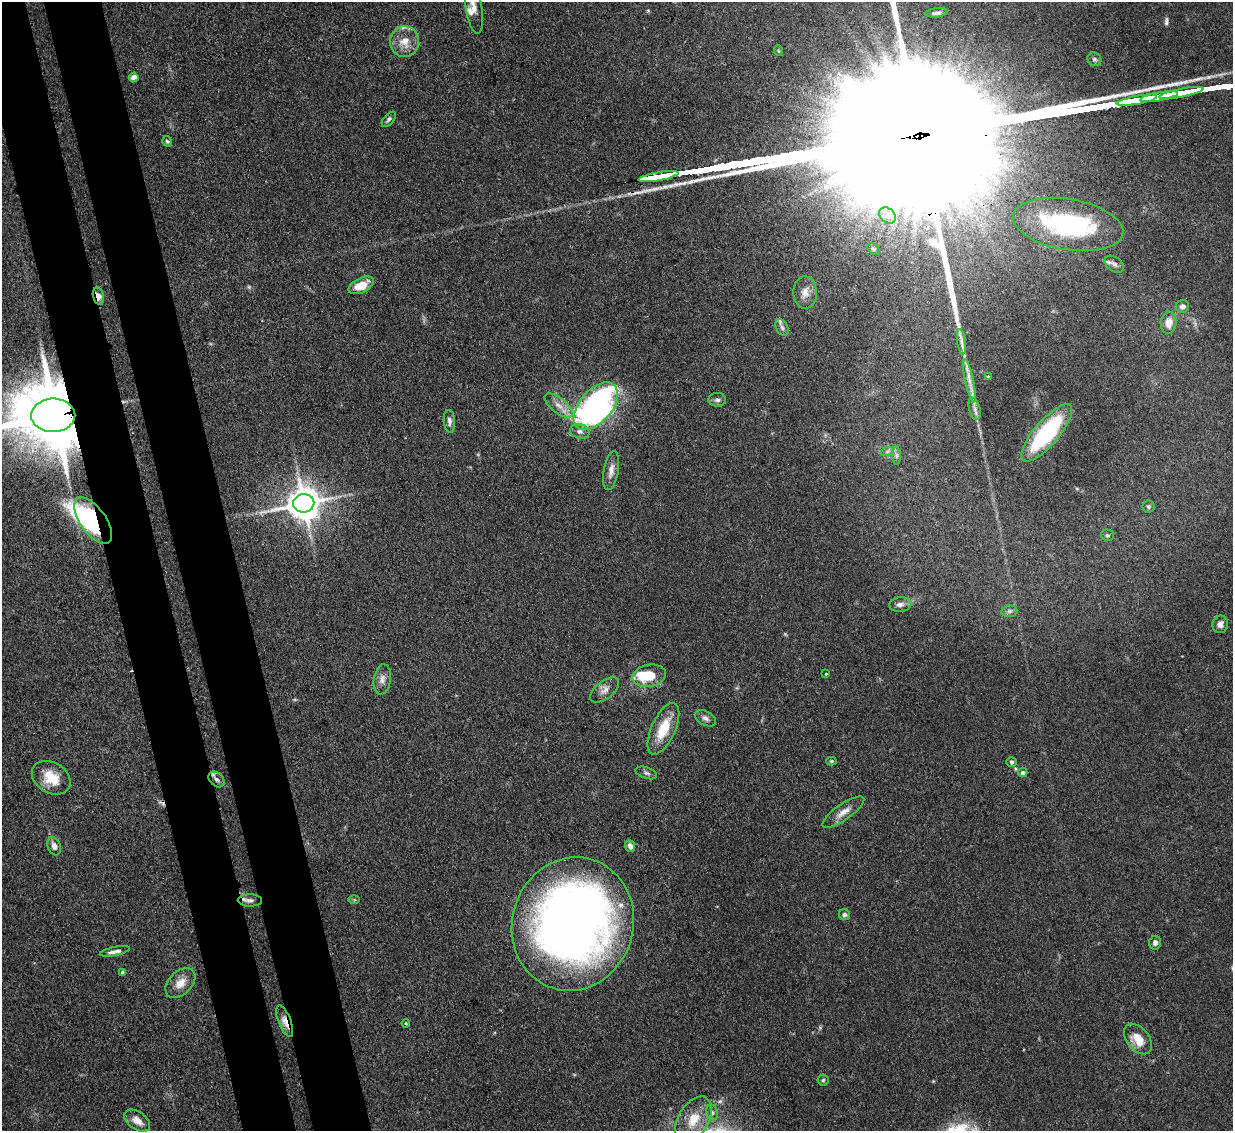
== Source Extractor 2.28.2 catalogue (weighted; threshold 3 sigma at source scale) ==
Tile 11 of 4 x 4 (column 3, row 3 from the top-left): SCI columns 2544-3774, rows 1341-2469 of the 5083 x 5061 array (HDU 1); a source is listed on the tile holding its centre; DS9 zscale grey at full resolution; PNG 1235 x 1133 px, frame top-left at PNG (2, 2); each listed source drawn as its Kron ellipse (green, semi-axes under 4 px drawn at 4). Shown black and unused: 9% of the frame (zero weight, under 3 of 4 exposures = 9% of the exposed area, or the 3 px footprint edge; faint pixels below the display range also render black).
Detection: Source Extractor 2.28.2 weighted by HDU 2 'WHT'; one run over the whole footprint, this tile lists its part. Background 0.124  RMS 0.0049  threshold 0.0222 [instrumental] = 3 sigma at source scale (4.5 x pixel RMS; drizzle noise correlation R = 1.50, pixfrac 1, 0.05/0.05 arcsec/px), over >= 5 px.
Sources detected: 83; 1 too faint to see at this stretch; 2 inside a brighter object's white glare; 2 cosmic-ray / hot-pixel residue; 2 long thin detections or spike segments (spike, bleed or trail) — neither listed nor drawn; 3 inside a brighter listed object's ellipse — not listed separately; the other 73 listed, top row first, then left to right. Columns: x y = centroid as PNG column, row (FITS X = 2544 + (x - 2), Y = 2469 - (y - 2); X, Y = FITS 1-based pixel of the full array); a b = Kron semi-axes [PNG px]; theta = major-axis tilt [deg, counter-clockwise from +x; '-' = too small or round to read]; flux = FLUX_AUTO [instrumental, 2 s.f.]
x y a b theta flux
474 8 26 8 -81 4.8
936 13 11 4 6 1.8
405 42 15 14 - 8.1
779 51 5 3 - 0.48
1094 59 7 6 - 1.3
134 77 4 4 - 5.2
1181 93 22 3 11 2000
1159 97 19 3 10 2000
1137 100 20 3 10 2100
389 119 9 5 49 1.3
167 141 5 4 - 0.82
658 176 20 3 10 1600
887 216 9 7 -47 2.6
1068 224 56 25 -10 71
873 249 7 5 -40 0.96
1114 264 11 7 -35 2.2
361 285 13 7 26 8.4
805 292 16 12 -89 4.5
98 296 9 5 -75 3.4
1182 306 7 6 - 2.5
1169 323 11 8 84 5.7
782 327 9 5 -64 1.7
961 342 13 4 -83 2
988 376 3 3 - 0.57
969 381 22 4 -78 4.2
717 400 8 7 - 1.8
559 405 17 7 -38 4.7
596 406 28 16 49 160
975 409 11 5 -76 2.1
53 415 22 17 1 5800
449 421 11 5 -85 1.9
580 431 10 7 -14 2.2
1047 433 36 12 50 56
887 452 7 4 20 1.1
897 456 9 4 -90 1.3
611 470 20 7 80 3.9
304 503 10 9 - 1100
1148 507 6 6 - 0.99
93 521 27 13 -55 53
1107 535 6 5 - 0.88
900 605 11 7 6 2.7
1009 611 8 5 6 1.5
1220 624 9 8 - 2.7
826 674 3 3 - 0.75
649 676 17 11 11 16
382 679 15 8 81 3.5
605 690 17 9 38 3.7
705 718 11 7 -28 2
663 729 28 12 65 14
831 761 5 4 - 0.74
1011 762 5 5 - 0.83
646 773 11 5 -18 1.3
1023 773 4 4 - 1.8
51 778 21 15 -31 12
216 779 9 6 -43 1.9
843 812 25 8 35 5.1
54 846 9 6 -70 2.7
630 846 6 5 - 2.6
250 900 12 6 -1 1.9
354 900 6 4 -1 0.64
844 915 5 5 - 1.4
573 924 67 60 72 480
1155 943 7 6 - 1.6
115 951 15 4 12 2.6
123 972 4 4 - 2.1
180 983 18 11 44 6.1
285 1021 17 6 -69 3.7
406 1023 4 3 - 0.48
1138 1039 18 11 -51 9.4
823 1080 5 5 - 0.84
712 1113 8 6 -74 1.5
693 1120 25 15 59 14
137 1121 14 8 -35 4.2
Overlapping masked pixels (flux is a lower limit): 5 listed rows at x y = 98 296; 53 415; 93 521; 216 779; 285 1021
Isophote crosses this tile's border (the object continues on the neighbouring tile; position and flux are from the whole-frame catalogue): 2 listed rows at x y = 474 8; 53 415